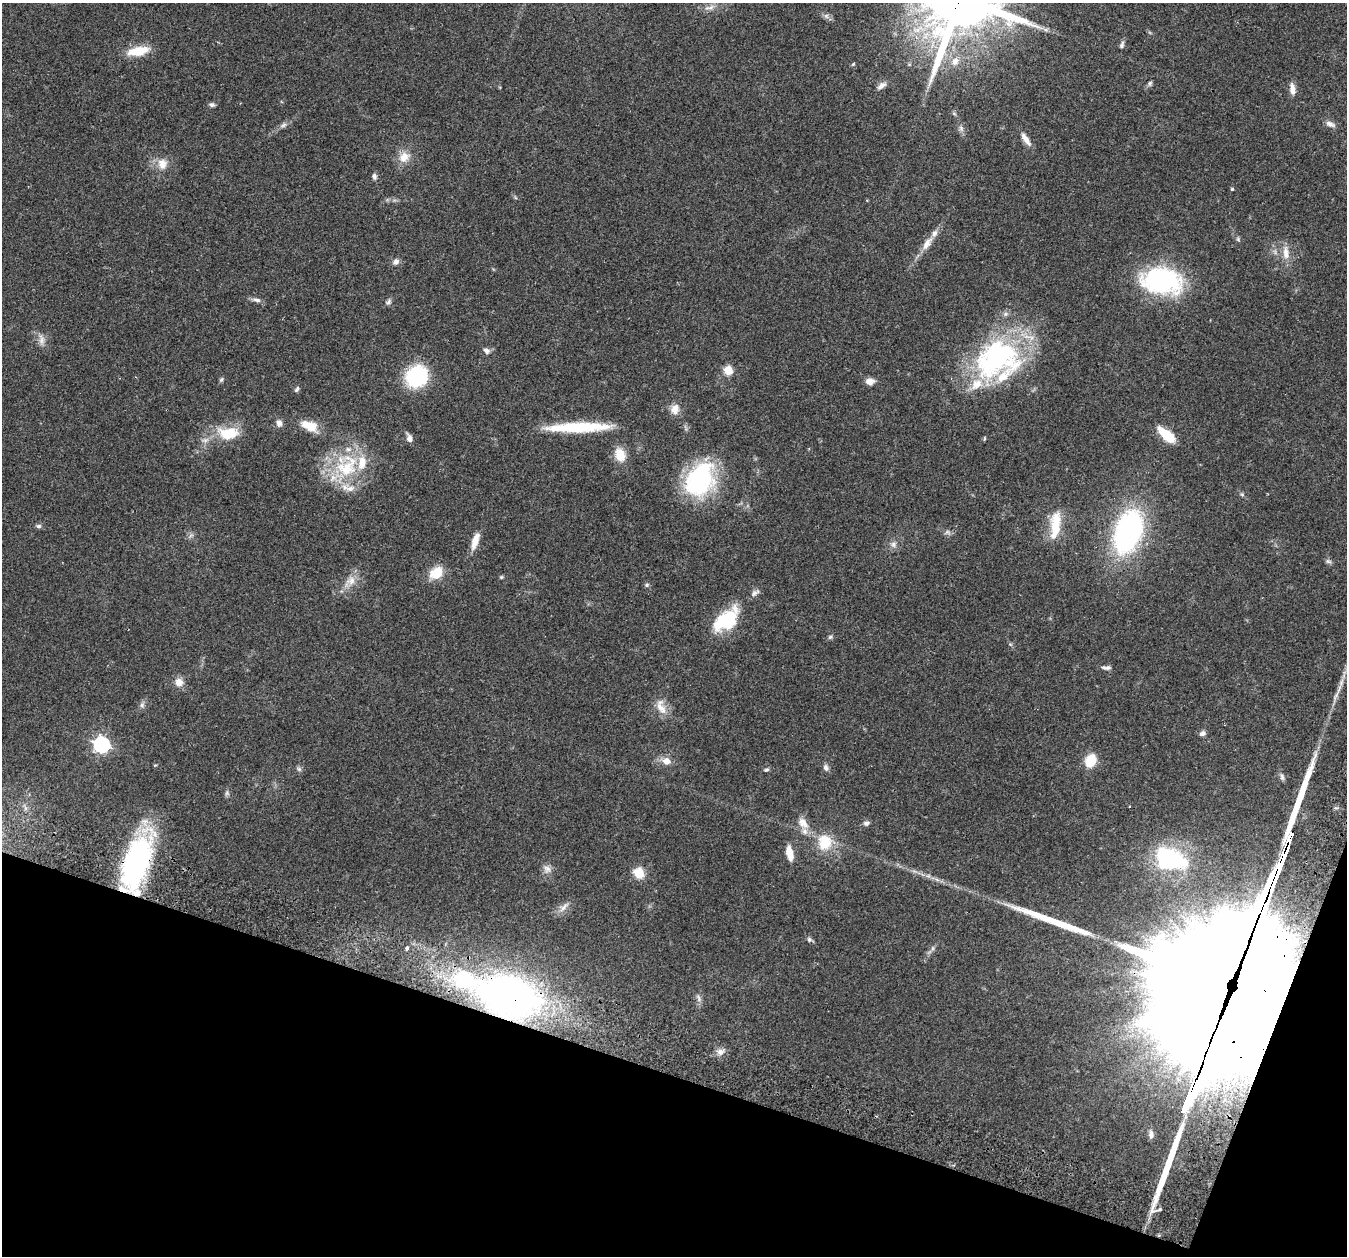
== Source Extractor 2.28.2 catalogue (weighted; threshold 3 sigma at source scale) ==
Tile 15 of 4 x 4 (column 3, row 4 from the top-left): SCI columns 2740-4084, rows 158-1411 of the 5465 x 5498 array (HDU 1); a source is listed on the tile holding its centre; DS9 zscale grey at full resolution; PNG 1349 x 1258 px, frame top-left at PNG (2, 3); no overlay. Shown black and unused: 17% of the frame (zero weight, under 2 of 3 exposures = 4% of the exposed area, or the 3 px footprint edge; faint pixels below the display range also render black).
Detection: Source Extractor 2.28.2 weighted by HDU 2 'WHT'; one run over the whole footprint, this tile lists its part. Background 0.0748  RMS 0.0069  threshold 0.0311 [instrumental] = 3 sigma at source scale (4.5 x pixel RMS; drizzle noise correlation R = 1.50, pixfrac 1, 0.05/0.05 arcsec/px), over >= 5 px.
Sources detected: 101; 2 inside a brighter object's white glare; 3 long thin detections or spike segments (spike, bleed or trail) — not listed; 6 inside a brighter listed object's ellipse — not listed separately; the other 90 listed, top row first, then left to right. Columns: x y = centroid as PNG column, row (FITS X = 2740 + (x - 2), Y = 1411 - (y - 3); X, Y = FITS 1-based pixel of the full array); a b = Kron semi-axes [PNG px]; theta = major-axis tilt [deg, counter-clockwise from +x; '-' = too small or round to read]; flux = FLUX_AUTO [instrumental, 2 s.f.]
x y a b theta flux
710 7 16 5 9 3.9
826 16 8 6 -45 2
1122 45 10 5 67 1.9
138 51 29 11 11 14
955 61 12 9 49 6.2
853 64 5 3 - 0.71
1150 83 7 5 74 1.3
882 85 13 6 37 3.1
1292 89 15 7 -81 4.9
212 105 7 5 -12 1.8
954 113 6 4 -2 0.99
1330 124 14 7 -25 3.3
283 125 10 5 25 2.3
961 128 9 6 -64 2.3
1026 139 19 7 -56 5.3
404 157 16 13 48 8.7
162 164 14 12 88 7.8
374 176 8 6 -79 2
1232 189 4 4 - 0.88
927 244 22 8 57 7.6
1286 253 20 9 -85 7.1
396 262 8 7 - 2.7
1162 281 42 26 -6 94
256 300 14 5 -11 2.5
388 302 9 6 39 1.8
41 340 16 8 -82 4.3
486 351 9 8 - 2.5
997 358 60 45 25 130
728 370 5 5 - 26
417 376 20 18 49 55
221 380 7 5 62 1.2
870 381 10 7 6 5
297 389 8 5 57 1.4
675 409 14 11 72 5.9
279 423 10 8 -72 3.1
309 426 22 11 -23 12
578 427 65 9 1 44
228 433 29 16 -1 21
1167 435 18 7 -40 23
409 438 9 6 -76 3.6
984 438 5 3 - 0.68
620 455 16 11 -72 12
347 466 40 31 52 48
700 479 42 30 60 73
1242 494 6 4 -1 0.97
1055 524 36 12 84 19
38 526 7 5 2 1.5
947 532 8 6 -8 1.9
1128 532 26 15 71 210
475 541 22 8 71 7.7
893 544 8 8 - 2.8
1328 561 9 5 -18 1.5
436 573 14 11 38 16
501 577 5 5 - 0.82
351 581 15 12 23 7.2
647 585 6 5 - 1.1
755 593 14 6 30 2.6
726 620 38 20 40 33
830 637 6 5 - 1.2
1010 644 6 4 -19 0.9
1107 668 13 5 -2 2.2
179 682 10 10 - 5.5
142 705 7 6 - 1.8
661 707 25 11 -69 8.1
1202 733 8 6 26 2.3
101 745 7 7 - 190
1090 760 10 8 64 23
666 761 9 8 - 5.8
826 767 9 6 -77 2.2
299 769 6 6 - 1.6
766 770 8 4 13 1.2
1282 777 11 5 -74 1.9
227 793 8 6 -79 1.5
803 823 18 11 -52 8.4
866 823 9 7 19 2
825 842 21 19 84 19
789 853 15 7 -78 10
1171 859 36 22 -18 62
136 863 60 24 72 150
547 869 12 9 -42 3.9
639 873 6 5 - 41
564 907 16 7 49 4.3
809 940 7 6 - 1.6
407 948 4 3 - 2.8
933 948 7 4 72 1.3
1224 984 68 66 32 29000
509 997 54 34 -17 310
699 998 12 5 -67 2.4
720 1052 9 8 - 3.8
1151 1134 16 9 -84 6.8
Overlapping masked pixels (flux is a lower limit): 3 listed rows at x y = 136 863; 1224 984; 509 997